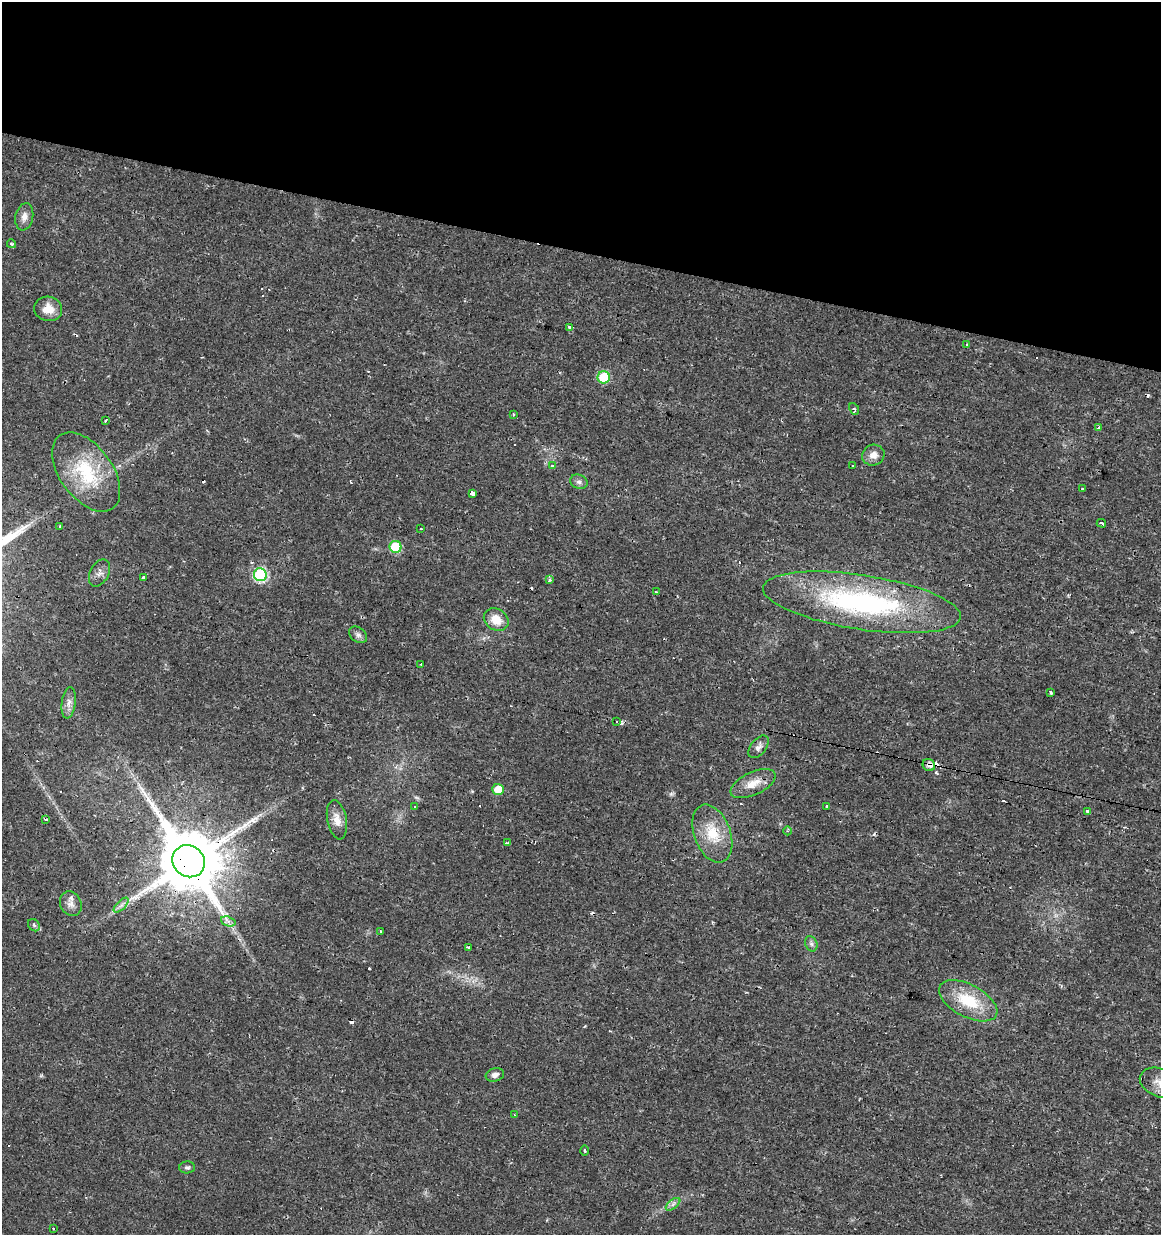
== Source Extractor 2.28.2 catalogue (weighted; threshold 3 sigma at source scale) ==
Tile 2 of 4 x 4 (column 2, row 1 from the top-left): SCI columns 1443-2601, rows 3700-4932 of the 5143 x 4939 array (HDU 1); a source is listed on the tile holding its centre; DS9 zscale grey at full resolution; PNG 1163 x 1237 px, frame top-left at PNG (2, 2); each listed source drawn as its Kron ellipse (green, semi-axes under 4 px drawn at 4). Shown black and unused: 20% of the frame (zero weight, under 2 of 3 exposures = <1% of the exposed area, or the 3 px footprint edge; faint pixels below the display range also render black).
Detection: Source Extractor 2.28.2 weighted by HDU 2 'WHT'; one run over the whole footprint, this tile lists its part. Background 0.0131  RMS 0.0031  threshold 0.0138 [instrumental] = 3 sigma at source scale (4.5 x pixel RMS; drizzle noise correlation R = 1.50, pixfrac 1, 0.0396/0.0396 arcsec/px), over >= 5 px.
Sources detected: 84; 22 cosmic-ray / hot-pixel residue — neither listed nor drawn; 1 inside a brighter listed object's ellipse — not listed separately; the other 61 listed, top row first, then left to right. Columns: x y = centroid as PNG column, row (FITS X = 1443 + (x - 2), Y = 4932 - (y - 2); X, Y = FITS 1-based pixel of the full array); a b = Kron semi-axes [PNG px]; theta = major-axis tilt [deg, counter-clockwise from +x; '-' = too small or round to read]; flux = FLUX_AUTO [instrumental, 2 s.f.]
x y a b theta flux
24 217 14 9 78 2
11 244 4 4 - 0.52
48 309 14 12 -13 4
570 327 4 3 - 1.9
966 344 3 3 - 0.5
604 377 6 6 - 13
854 409 6 4 -63 0.7
513 414 3 3 - 0.63
105 421 3 3 - 2.1
1098 428 3 3 - 1.1
873 455 11 10 - 2.4
852 465 2 2 - 0.29
552 466 3 3 - 0.78
86 472 45 26 -54 20
579 482 9 7 -23 1.1
1082 488 3 3 - 0.6
473 494 4 3 - 7.6
1101 523 5 3 - 0.78
60 526 3 2 - 0.29
421 529 3 2 - 0.49
396 547 6 6 - 18
99 573 14 9 62 1.8
260 575 6 6 - 42
143 577 3 3 - 0.65
549 580 3 3 - 0.84
656 592 4 3 - 0.45
862 602 100 27 -9 64
496 619 13 10 -33 4.3
358 635 10 7 -36 1
421 664 3 2 - 0.3
1051 692 3 3 - 0.86
69 703 15 7 83 1.8
617 721 3 3 - 0.77
759 747 13 7 51 1.6
929 765 6 6 - 1.5
753 784 24 11 26 4.4
498 789 6 5 - 7
826 806 3 3 - 1.3
414 807 3 3 - 0.43
1087 811 3 3 - 0.67
45 819 4 2 - 0.51
337 820 20 9 -78 2.9
787 831 4 3 - 0.37
712 834 30 18 -70 9.5
507 843 3 2 - 0.48
189 861 17 15 -40 3000
71 904 13 10 -64 2.1
121 905 9 3 45 0.93
228 921 7 4 -19 0.95
34 925 7 5 -47 0.6
380 931 3 3 - 0.57
811 944 8 6 -68 0.82
469 947 3 3 - 0.72
968 1001 32 16 -28 12
495 1075 9 6 17 1.3
1160 1083 21 14 -20 4.9
514 1115 3 3 - 0.77
585 1151 5 3 - 0.41
187 1167 8 6 2 0.71
673 1204 8 4 37 0.95
54 1229 3 3 - 1.9
Overlapping masked pixels (flux is a lower limit): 2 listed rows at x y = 929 765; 189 861
Isophote crosses this tile's border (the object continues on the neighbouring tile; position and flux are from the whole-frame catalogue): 1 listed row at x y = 1160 1083
Unlisted compact peaks at least as high as the median listed source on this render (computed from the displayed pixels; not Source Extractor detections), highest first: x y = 671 794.